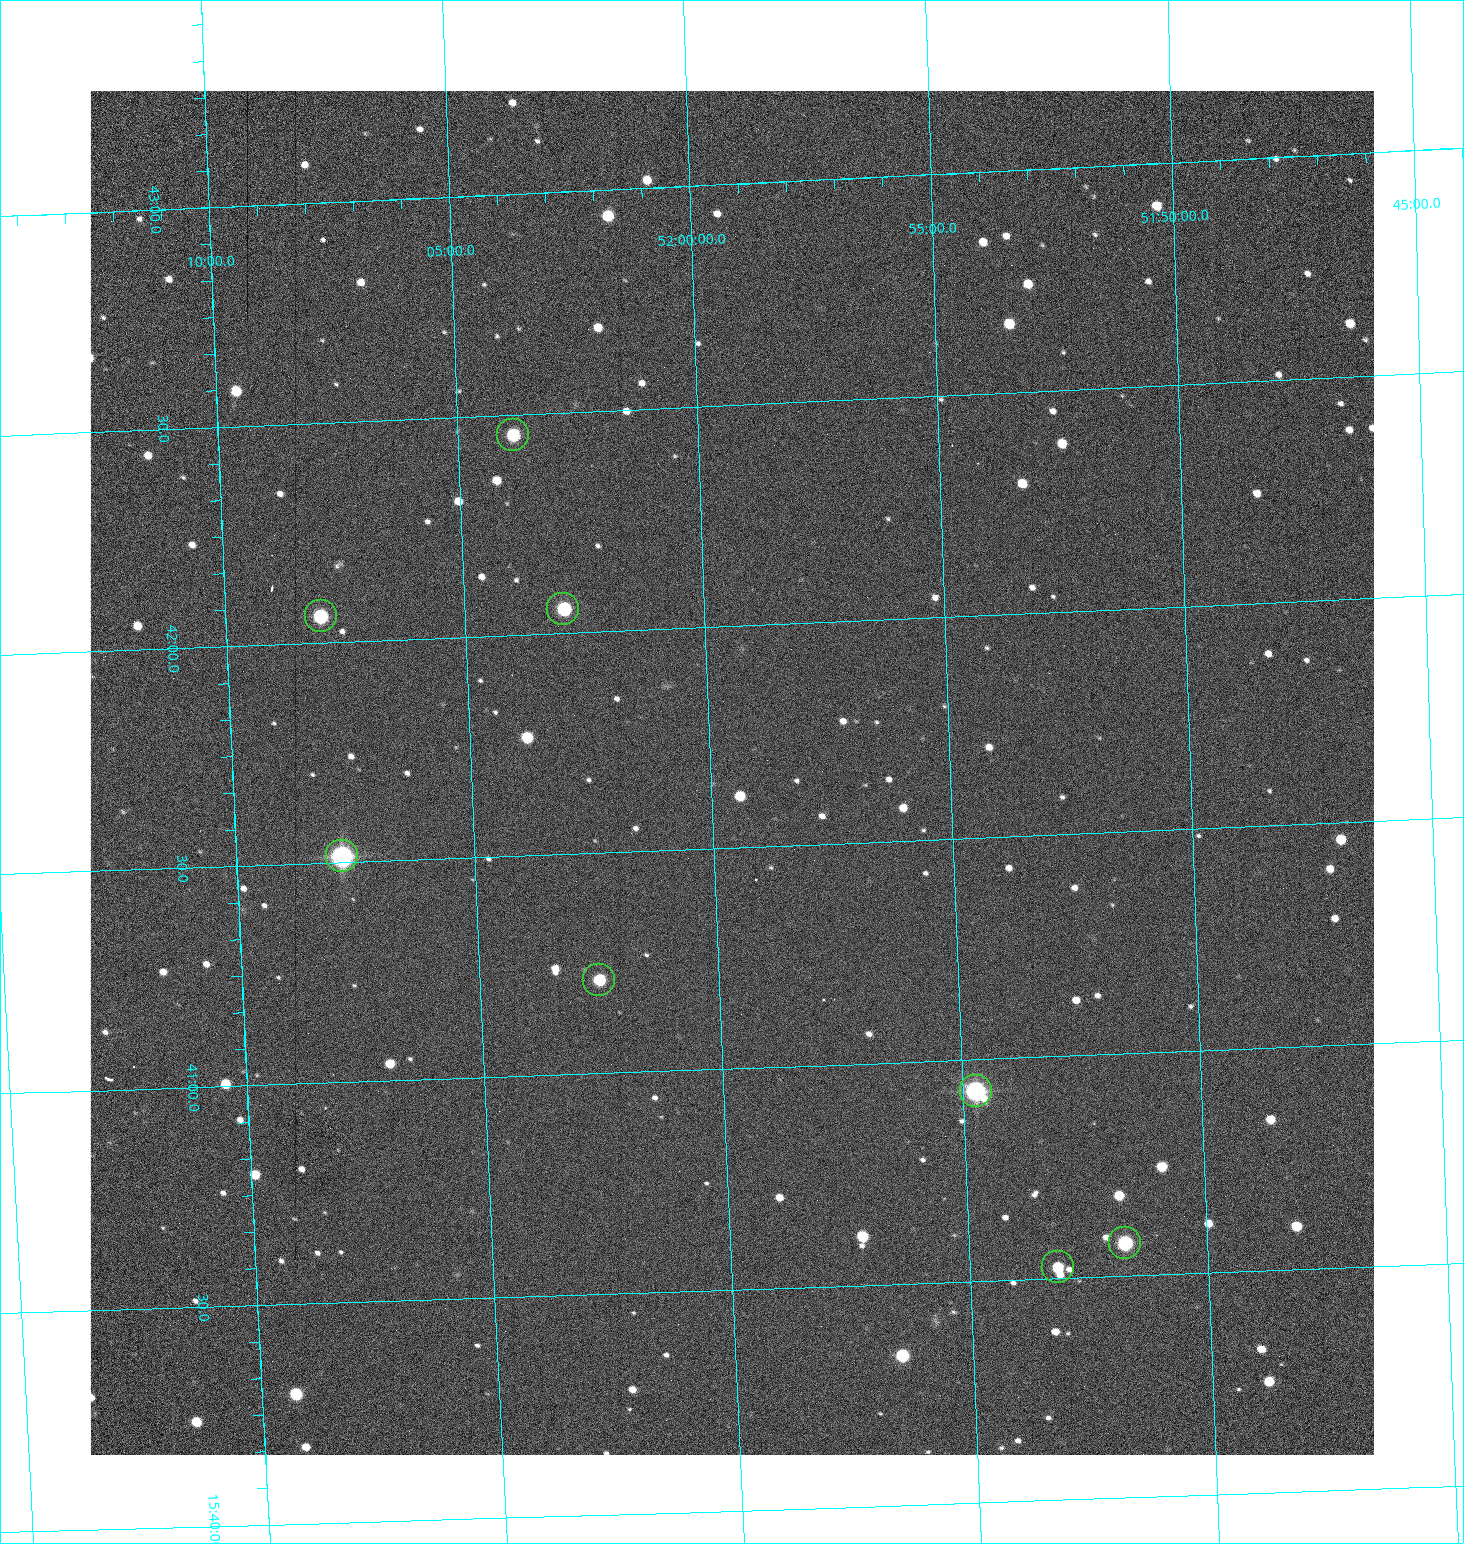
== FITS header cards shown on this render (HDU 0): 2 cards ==
NAXIS1  =                 1284 /fastest changing axis
NAXIS2  =                 1364 /next to fastest changing axis

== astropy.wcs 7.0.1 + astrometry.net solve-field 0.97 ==
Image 1284 x 1364 px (HDU 0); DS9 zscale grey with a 90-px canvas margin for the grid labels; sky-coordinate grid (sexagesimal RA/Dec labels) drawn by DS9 from the SOLVED WCS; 8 Tycho-2 reference stars matched to detected sources circled (green)
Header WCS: RA---TAN/DEC--TAN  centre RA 15:41:40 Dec +52:00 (235.42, +51.99 deg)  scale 1.26 arcsec/px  FOV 26.9' x 28.5'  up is +92 deg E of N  parity flipped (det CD > 0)
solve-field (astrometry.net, Tycho-2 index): VERIFIED the header's WCS against the Tycho-2 star catalogue (8 matches, 0 conflicts) and refined it, rather than solving blind
Solved WCS: RA---TAN-SIP/DEC--TAN-SIP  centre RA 15:41:40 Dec +52:00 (235.42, +51.99 deg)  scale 1.25 arcsec/px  FOV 26.8' x 28.5'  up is +92 deg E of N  parity flipped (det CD > 0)
The solver's refit moves the header's centre by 0.76 arcsec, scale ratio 0.9981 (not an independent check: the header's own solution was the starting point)
Tycho-2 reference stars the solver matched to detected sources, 8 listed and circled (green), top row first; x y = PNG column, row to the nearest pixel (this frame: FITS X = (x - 90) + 1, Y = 1364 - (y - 91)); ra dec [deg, ICRS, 3 dp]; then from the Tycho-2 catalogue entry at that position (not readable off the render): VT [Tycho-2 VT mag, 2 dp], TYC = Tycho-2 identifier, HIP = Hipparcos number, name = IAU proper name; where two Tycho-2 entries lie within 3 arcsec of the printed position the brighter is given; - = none
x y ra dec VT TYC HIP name
513 435 235.614 +52.064 11.61 3489-1132-1 - -
563 609 235.514 +52.049 11.19 3489-1407-1 - -
321 616 235.515 +52.133 11.12 3489-1380-1 - -
342 856 235.378 +52.130 9.31 3489-1322-1 76850 -
599 980 235.303 +52.042 11.52 3489-958-1 - -
976 1091 235.232 +51.912 9.59 3489-824-1 - -
1125 1243 235.143 +51.862 10.97 3489-1016-1 - -
1058 1267 235.131 +51.886 12.29 3489-908-1 - -